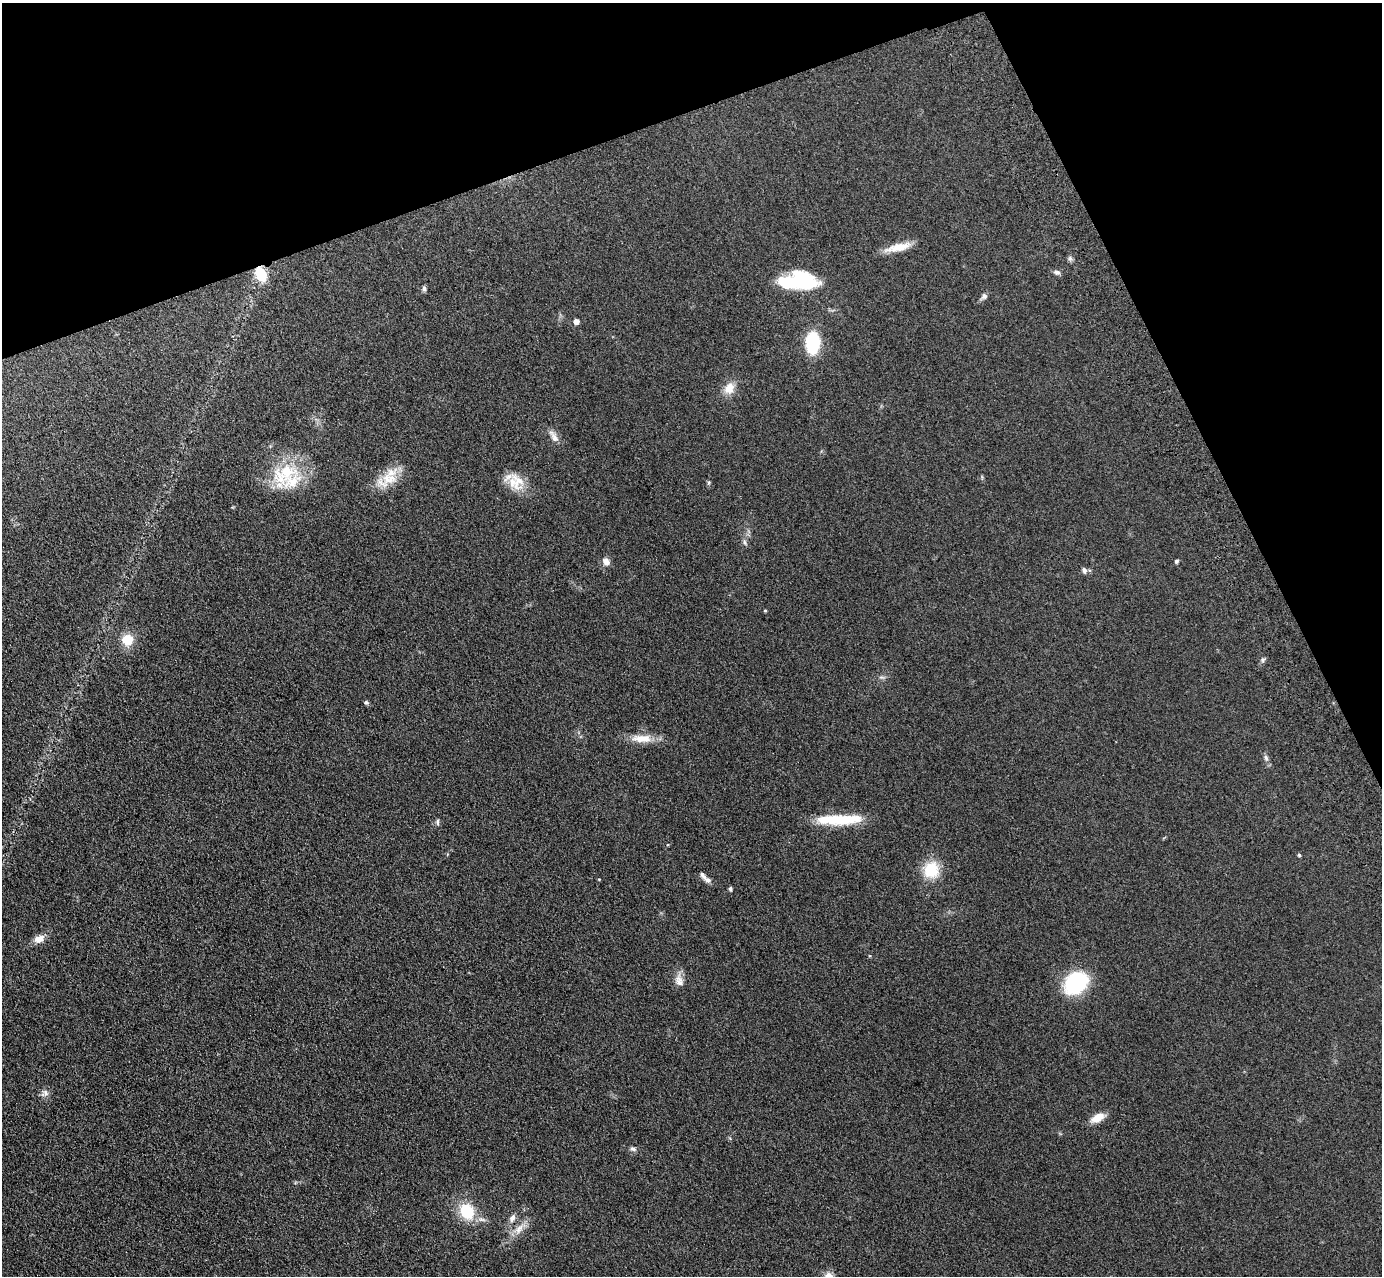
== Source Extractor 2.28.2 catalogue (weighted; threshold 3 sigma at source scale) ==
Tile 3 of 4 x 4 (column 3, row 1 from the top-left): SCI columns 2871-4250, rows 4033-5306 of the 5741 x 5645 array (HDU 1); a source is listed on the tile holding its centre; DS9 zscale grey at full resolution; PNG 1384 x 1278 px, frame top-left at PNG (2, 3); no overlay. Shown black and unused: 19% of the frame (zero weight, under 3 of 4 exposures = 6% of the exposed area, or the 3 px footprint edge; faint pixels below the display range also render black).
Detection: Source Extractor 2.28.2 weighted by HDU 2 'WHT'; one run over the whole footprint, this tile lists its part. Background 0.119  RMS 0.0088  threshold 0.0394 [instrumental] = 3 sigma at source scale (4.5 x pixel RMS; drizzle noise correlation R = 1.50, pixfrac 1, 0.05/0.05 arcsec/px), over >= 5 px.
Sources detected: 42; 2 inside a brighter listed object's ellipse — not listed separately; the other 40 listed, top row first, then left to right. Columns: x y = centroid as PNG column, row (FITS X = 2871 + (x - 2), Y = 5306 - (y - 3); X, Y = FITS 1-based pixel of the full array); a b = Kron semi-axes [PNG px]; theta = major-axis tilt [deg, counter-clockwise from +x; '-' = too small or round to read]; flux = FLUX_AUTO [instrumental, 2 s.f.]
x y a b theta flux
898 247 32 9 13 14
1070 258 6 6 - 1.9
1057 272 8 6 -14 2.7
261 274 18 12 -63 18
799 281 39 17 1 67
424 288 7 5 -88 1.8
984 296 8 7 - 2.6
576 321 5 4 - 5.9
813 343 22 14 87 41
729 388 17 13 56 11
554 437 19 7 -57 5.8
284 474 45 27 24 47
389 479 35 16 25 21
518 482 27 17 -90 18
745 542 8 4 -81 1.8
606 561 11 9 -61 4.7
1176 561 4 4 - 1.4
1084 570 8 5 -69 2.5
765 611 3 3 - 0.81
127 640 15 15 - 14
1263 660 7 5 48 1.7
366 702 5 5 - 1.6
641 738 30 11 -2 14
1266 758 9 6 -70 2.4
839 820 51 10 2 40
437 822 9 4 90 1.7
1299 855 4 4 - 1.3
931 870 19 18 - 26
599 879 3 3 - 0.72
708 880 11 7 -25 3.3
730 889 5 4 - 1.5
39 939 13 9 22 7
679 981 17 10 -75 7
1075 983 23 17 37 73
45 1093 13 8 36 3.8
1097 1118 18 9 29 10
633 1149 9 6 -16 2.2
467 1211 17 13 -60 32
512 1218 12 7 63 4.3
519 1229 18 8 50 8.5
Overlapping masked pixels (flux is a lower limit): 1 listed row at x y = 261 274